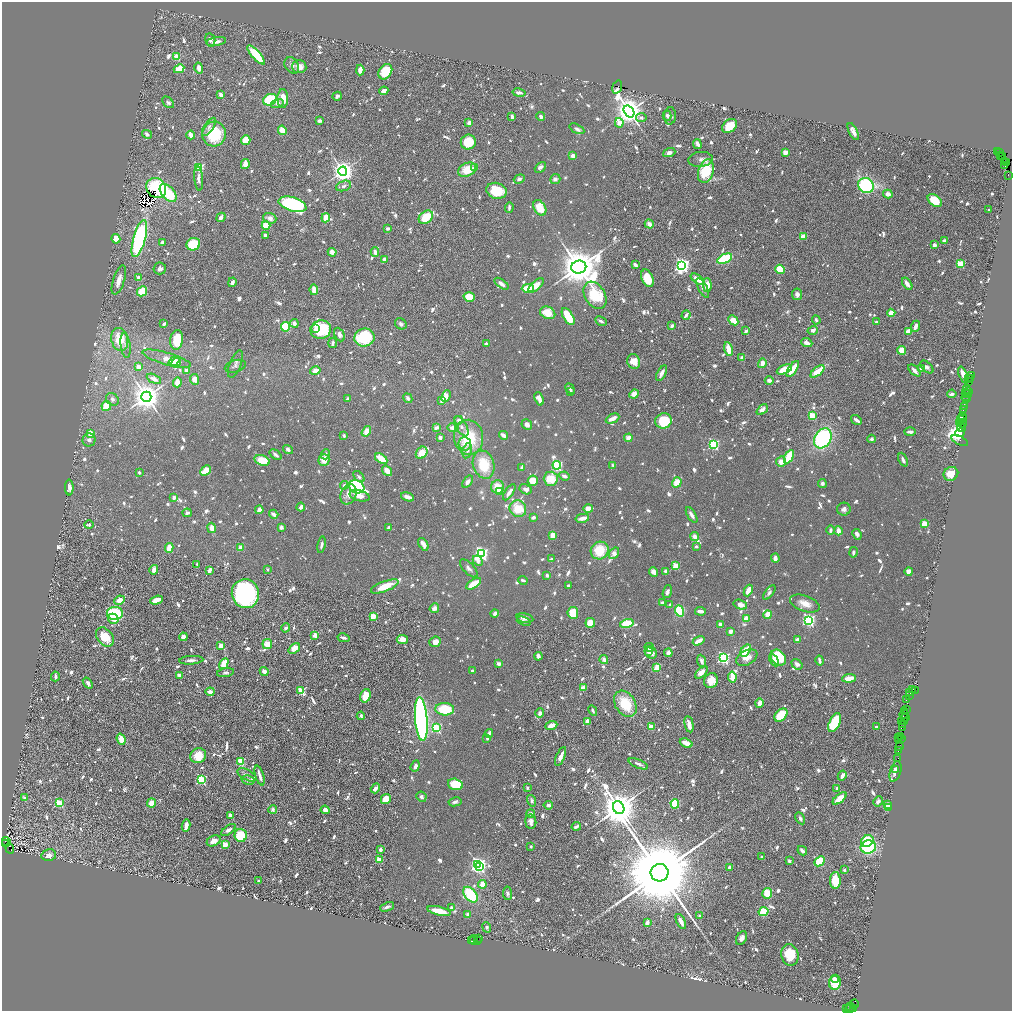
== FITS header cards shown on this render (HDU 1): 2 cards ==
NAXIS1  =                 2020
NAXIS2  =                 2018

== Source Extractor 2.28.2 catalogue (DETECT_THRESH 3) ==
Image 2020 x 2018 px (HDU 1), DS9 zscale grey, zoomed out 1/2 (1 PNG px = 2 x 2 image px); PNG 1014 x 1013 px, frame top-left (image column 1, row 2018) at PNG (2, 2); each listed source drawn as its Kron ellipse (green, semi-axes under 4 px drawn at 4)
Background 0.774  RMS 0.029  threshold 0.0859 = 3 sigma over >= 5 px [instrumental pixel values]
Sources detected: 1858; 99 cannot appear on this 1/2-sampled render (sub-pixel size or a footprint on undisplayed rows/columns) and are neither listed nor drawn; of the other 1759, the 500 brightest by FLUX_AUTO listed and drawn (1259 fainter detections omitted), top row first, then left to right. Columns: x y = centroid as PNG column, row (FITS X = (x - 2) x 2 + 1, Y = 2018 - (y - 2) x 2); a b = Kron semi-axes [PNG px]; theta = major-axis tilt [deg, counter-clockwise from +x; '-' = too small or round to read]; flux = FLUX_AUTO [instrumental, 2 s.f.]
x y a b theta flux
210 40 7 5 -77 27
216 42 10 4 10 34
256 55 12 4 -48 340
177 57 4 3 - 120
292 65 9 6 -57 30
299 67 7 6 - 66
199 68 5 4 - 44
179 69 5 4 - 130
360 70 5 3 - 59
385 72 8 6 56 220
617 87 7 4 72 120
384 91 4 3 - 42
519 93 6 3 -11 30
221 95 4 3 - 33
337 96 5 3 - 24
283 98 9 5 -88 97
270 100 7 5 26 300
168 102 7 4 -46 20
277 103 6 4 15 22
629 111 6 4 -55 12000
541 116 4 3 - 24
667 116 5 4 - 21
670 116 8 6 86 26
512 117 4 2 - 31
641 118 5 4 - 19
320 121 3 2 - 34
469 122 4 4 - 26
619 123 5 4 - 140
730 126 8 6 38 140
209 127 10 4 57 27
577 129 8 4 -28 24
282 130 5 4 - 95
853 131 9 4 -64 36
147 134 5 4 - 23
214 134 12 11 - 340
191 135 4 3 - 59
246 140 5 4 - 90
468 142 7 7 - 190
697 144 5 3 - 44
997 151 2 1 - 58
785 152 3 3 - 56
999 152 2 1 - 34
669 153 6 4 19 34
573 156 3 3 - 42
1000 156 4 2 - 160
1003 156 3 2 - 120
700 159 12 7 5 37
1004 162 3 2 - 170
1007 162 3 2 - 85
245 164 5 3 - 85
1005 165 4 3 - 250
540 167 6 4 43 26
199 168 3 3 - 690
474 168 4 3 - 27
467 170 9 6 24 170
343 171 4 4 - 6300
706 171 12 7 74 320
1008 175 2 1 - 19
199 179 12 4 -84 29
519 179 5 4 - 18
555 179 5 5 - 29
343 186 8 5 18 19
866 186 8 7 - 950
156 188 11 9 -47 430
497 191 10 8 -16 230
168 193 10 6 -47 340
888 194 5 4 - 40
935 200 8 5 -38 210
292 204 14 7 -17 1300
509 207 5 2 - 19
540 208 8 5 -59 170
989 210 2 2 - 22
221 217 5 3 - 30
426 217 8 6 41 190
270 218 7 5 -21 40
326 218 4 4 - 82
649 224 4 3 - 58
266 225 4 4 - 150
388 228 3 2 - 21
265 235 3 3 - 31
803 236 3 2 - 200
116 239 5 4 - 90
139 239 19 6 74 1200
945 241 3 3 - 28
162 243 3 3 - 32
193 244 7 6 - 320
934 245 3 3 - 38
332 252 4 4 - 50
375 252 4 3 - 43
384 259 4 4 - 34
725 259 8 4 24 420
960 264 3 3 - 340
635 265 4 2 - 39
682 265 4 4 - 2800
579 267 7 6 - 29000
160 268 6 6 - 21
780 269 5 4 - 220
139 278 3 3 - 39
647 278 9 5 -67 160
698 279 8 4 -34 100
119 280 15 5 72 55
232 282 5 3 - 24
501 284 8 4 -36 39
907 284 7 3 -55 45
536 285 9 4 42 86
707 285 7 4 -89 75
528 288 6 4 1 160
703 288 11 4 -63 31
314 290 5 3 - 80
142 291 5 4 - 210
797 294 6 5 - 28
595 295 15 10 -58 370
469 297 6 4 -17 130
548 313 8 6 -26 140
891 313 4 4 - 86
686 315 5 2 - 30
568 316 9 4 -58 220
733 320 5 4 - 89
816 320 4 3 - 20
601 321 6 2 -27 19
876 322 3 3 - 20
294 323 4 3 - 27
164 324 3 2 - 21
401 324 6 5 - 23
672 326 4 2 - 25
916 326 6 3 66 49
286 327 5 4 - 300
316 329 3 2 - 75
321 330 10 9 - 480
813 330 5 4 - 30
746 331 3 2 - 22
908 332 4 4 - 94
339 334 7 5 -64 27
364 337 10 9 - 420
120 339 12 8 -77 170
177 340 10 6 82 210
333 343 5 3 - 23
807 343 6 3 -21 37
486 344 3 2 - 28
126 345 12 5 -82 23
728 349 7 3 -77 100
901 350 4 4 - 110
742 358 3 3 - 52
167 359 25 6 -16 65
174 361 6 3 37 49
634 361 7 6 - 98
176 363 5 4 - 37
762 363 5 3 - 53
235 364 14 5 69 28
235 366 11 6 15 21
138 367 2 2 - 110
927 367 8 4 -44 22
922 368 3 2 - 200
784 369 8 4 23 150
793 369 9 3 56 130
186 370 3 3 - 30
914 370 7 4 -42 41
315 371 5 3 - 72
817 371 8 3 40 160
662 373 8 3 62 37
964 375 9 3 -67 77
971 375 3 1 - 63
969 378 2 1 - 36
971 378 2 2 - 40
154 379 7 3 -26 37
195 379 5 4 - 41
769 380 4 4 - 20
177 382 5 3 - 77
968 382 3 2 - 77
570 388 5 3 - 27
967 390 2 1 - 25
968 391 2 1 - 45
571 392 2 2 - 18
634 394 5 4 - 55
952 394 5 3 - 25
965 394 3 2 - 82
966 395 6 3 52 260
446 396 6 3 65 38
146 397 5 5 - 12000
408 398 5 3 - 26
112 399 7 5 -45 19
348 399 4 3 - 21
539 399 7 4 -71 51
966 399 3 2 - 160
442 401 4 3 - 30
106 406 5 4 - 130
964 406 4 2 - 86
762 410 6 4 41 45
964 410 2 1 - 55
812 415 3 3 - 300
962 416 2 2 - 70
613 419 7 3 26 63
960 419 3 2 - 83
963 419 3 1 - 110
458 420 4 4 - 23
856 420 6 2 -37 28
664 421 8 7 - 300
960 423 2 1 - 66
963 423 2 1 - 23
527 425 6 4 -46 26
461 426 11 5 -60 35
436 428 4 3 - 39
453 428 6 4 -11 69
962 428 4 4 - 240
366 431 6 4 56 72
910 432 6 3 2 31
960 433 5 2 - 7300
91 434 4 3 - 100
503 435 4 3 - 59
344 436 3 2 - 22
440 437 4 3 - 29
469 437 17 14 -82 320
628 438 4 4 - 48
823 438 10 8 58 780
872 439 4 4 - 21
89 440 6 6 - 25
960 441 9 3 -26 100
465 444 6 6 - 48
713 444 3 3 - 1100
288 450 5 4 - 26
467 451 8 4 77 21
422 453 6 5 - 95
326 454 5 4 - 19
276 455 7 3 -39 23
789 457 7 4 61 280
381 459 7 4 -32 120
262 460 8 5 -16 150
324 460 6 5 - 83
903 460 7 3 -66 22
781 462 5 5 - 57
484 465 14 10 -73 230
557 465 4 4 - 590
613 465 4 3 - 19
522 467 3 2 - 40
206 471 6 4 44 140
387 471 6 3 -53 77
139 472 2 2 - 20
951 474 7 6 - 110
564 476 5 3 - 34
359 477 7 4 -46 18
551 479 7 7 - 160
533 481 5 5 - 110
468 482 7 4 53 38
677 482 5 4 - 97
822 483 4 4 - 20
344 485 4 4 - 18
69 487 8 4 -87 35
356 487 8 6 -26 1000
498 487 6 6 - 110
526 489 6 5 - 36
500 492 4 3 - 25
509 492 9 3 57 40
348 494 10 7 66 56
360 496 10 5 -15 51
408 497 7 3 -19 51
174 498 3 2 - 34
301 507 4 3 - 39
588 508 5 4 - 66
518 509 8 8 - 180
844 509 6 6 - 29
259 510 4 3 - 45
187 513 5 3 - 19
274 514 5 3 - 38
692 515 9 3 -59 38
533 517 4 3 - 26
582 518 7 3 11 60
924 524 3 2 - 230
89 525 5 3 - 19
281 527 3 2 - 54
211 528 5 3 - 65
388 528 3 2 - 24
830 530 5 3 - 21
838 531 4 3 - 54
857 534 5 4 - 21
553 536 4 3 - 100
695 537 4 4 - 56
423 544 7 3 -57 56
321 545 8 3 80 25
696 546 3 2 - 26
169 548 5 3 - 94
241 548 4 3 - 61
600 550 9 8 - 210
853 552 5 3 - 20
614 553 6 4 53 49
481 554 4 4 - 2100
775 558 4 3 - 47
551 559 2 2 - 43
478 561 6 4 -44 41
197 564 2 2 - 24
675 566 3 3 - 310
469 568 11 5 -46 29
154 570 5 3 - 56
209 570 4 2 - 40
268 570 2 2 - 30
665 571 3 3 - 22
909 571 4 4 - 43
654 572 5 3 - 60
547 575 3 3 - 23
523 580 5 3 - 21
474 584 8 3 33 160
385 586 15 5 21 190
568 586 3 2 - 19
748 590 6 3 67 110
667 592 7 4 71 24
769 592 8 4 53 20
245 594 14 13 - 1500
119 600 5 4 - 76
156 600 6 3 19 83
662 603 3 3 - 31
805 603 15 8 -20 77
670 605 4 3 - 32
740 605 7 5 -17 42
434 608 5 4 - 41
680 611 5 4 - 550
700 611 5 3 - 32
115 613 8 6 1 560
573 613 6 5 - 170
495 614 4 3 - 27
768 615 4 3 - 150
373 616 3 3 - 280
525 618 8 4 -12 34
746 618 3 3 - 95
113 619 5 5 - 40
808 620 4 3 - 1800
524 621 7 3 -20 24
590 623 5 4 - 93
627 624 7 4 14 170
720 625 3 2 - 51
286 628 4 3 - 20
731 631 3 3 - 35
315 635 4 3 - 48
105 637 11 7 -52 160
183 637 4 4 - 45
343 638 6 3 -12 24
402 640 5 4 - 71
797 640 4 4 - 26
699 641 6 3 30 64
435 642 6 5 - 61
267 644 5 5 - 77
221 645 3 3 - 180
649 647 5 4 - 71
294 649 6 4 38 77
746 650 7 3 54 290
648 651 3 3 - 20
651 652 7 5 -43 42
668 653 4 4 - 37
538 656 4 3 - 33
778 657 9 6 -47 280
723 658 4 3 - 1600
747 658 11 7 27 57
604 659 4 4 - 31
191 660 12 3 4 29
774 660 7 3 -62 28
701 661 6 4 -69 28
820 661 5 2 - 28
224 664 6 3 59 170
499 664 4 3 - 40
797 664 6 4 -38 27
657 667 4 3 - 180
264 671 4 4 - 34
472 671 2 2 - 30
701 672 8 4 47 53
226 673 8 4 10 21
179 675 4 3 - 36
55 676 5 2 - 19
732 677 5 3 - 120
849 678 7 4 5 120
711 681 7 7 - 90
88 683 6 3 -54 27
583 688 3 3 - 59
912 690 4 3 - 190
301 691 3 3 - 370
915 691 2 1 - 76
210 692 4 3 - 31
910 693 2 1 - 45
909 695 3 1 - 110
365 696 7 5 72 100
906 700 3 2 - 150
759 703 4 3 - 57
625 704 14 10 -58 250
445 709 9 6 -4 270
907 709 2 1 - 40
593 710 5 3 - 19
905 711 3 2 - 360
540 713 5 4 - 28
904 714 4 2 - 250
781 715 8 5 45 220
361 716 4 3 - 19
905 717 2 1 - 140
421 719 22 6 -85 2800
587 721 3 2 - 60
905 721 2 1 - 55
901 722 2 1 - 220
835 723 10 5 65 380
689 724 8 4 -80 51
902 724 2 1 - 100
551 725 6 4 21 53
651 727 4 4 - 61
876 727 2 2 - 20
436 728 3 3 - 660
902 728 3 1 - 110
489 733 4 2 - 42
901 736 3 1 - 94
899 737 2 1 - 100
487 738 3 2 - 20
901 738 2 1 - 60
121 739 6 4 -70 90
898 740 2 1 - 88
686 743 7 3 -22 110
899 746 3 1 - 86
899 751 3 2 - 160
198 756 8 7 - 150
561 757 10 3 66 55
898 758 2 1 - 92
241 761 3 3 - 340
638 764 10 4 -23 22
415 766 6 4 69 26
896 769 2 1 - 30
895 771 10 5 73 41
247 775 10 5 -27 25
260 776 10 2 -73 39
842 776 5 3 - 45
201 780 3 3 - 790
248 780 6 4 -13 21
455 784 7 5 -16 210
527 787 2 2 - 52
375 788 5 3 - 39
837 788 3 2 - 22
421 797 5 5 - 21
25 798 2 2 - 68
840 798 8 4 40 120
386 799 5 5 - 140
532 801 6 4 -74 20
878 801 5 3 - 28
455 802 6 4 11 22
59 803 3 3 - 450
151 803 4 4 - 77
675 804 5 4 - 420
548 805 5 3 - 29
888 805 4 3 - 57
619 808 7 5 -60 26000
889 808 4 3 - 94
273 809 4 4 - 27
325 810 4 4 - 36
531 813 4 3 - 18
230 815 3 3 - 31
800 818 6 3 -61 20
531 822 7 5 -85 33
186 826 6 3 80 84
576 826 5 2 - 26
229 830 8 4 34 30
241 835 6 6 - 270
214 841 7 5 26 62
867 841 6 5 - 340
6 842 5 2 - 110
6 843 3 1 - 140
225 844 2 2 - 200
531 847 2 2 - 35
868 847 8 6 12 510
10 849 5 2 - 550
380 849 3 2 - 33
802 851 5 3 - 35
49 855 7 5 12 38
762 857 2 2 - 50
379 860 3 2 - 250
789 861 3 3 - 18
820 861 6 4 43 250
478 865 4 3 - 3100
480 867 4 3 - 560
729 867 3 2 - 37
844 870 2 2 - 23
660 873 9 9 - 180000
835 880 8 5 -89 160
258 881 2 2 - 39
482 884 4 3 - 130
507 893 7 4 -81 19
767 893 5 5 - 130
470 895 9 5 -50 400
387 907 7 4 21 25
451 907 2 2 - 64
439 911 12 4 -13 120
763 912 5 4 - 230
468 914 3 3 - 30
700 916 3 2 - 20
681 921 8 3 -63 57
647 923 4 2 - 64
487 927 5 3 - 23
478 938 3 1 - 29
741 938 7 5 59 38
471 940 3 2 - 190
474 940 5 3 - 680
477 941 4 1 - 210
790 955 11 8 -77 230
835 979 4 3 - 58
835 983 7 6 - 180
854 1004 4 2 - 60
851 1007 5 2 - 300
853 1008 4 1 - 160
847 1009 3 2 - 170
850 1009 5 3 - 370
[1259 fainter detections neither listed nor drawn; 99 sub-pixel or undisplayed-footprint detections neither listed nor drawn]